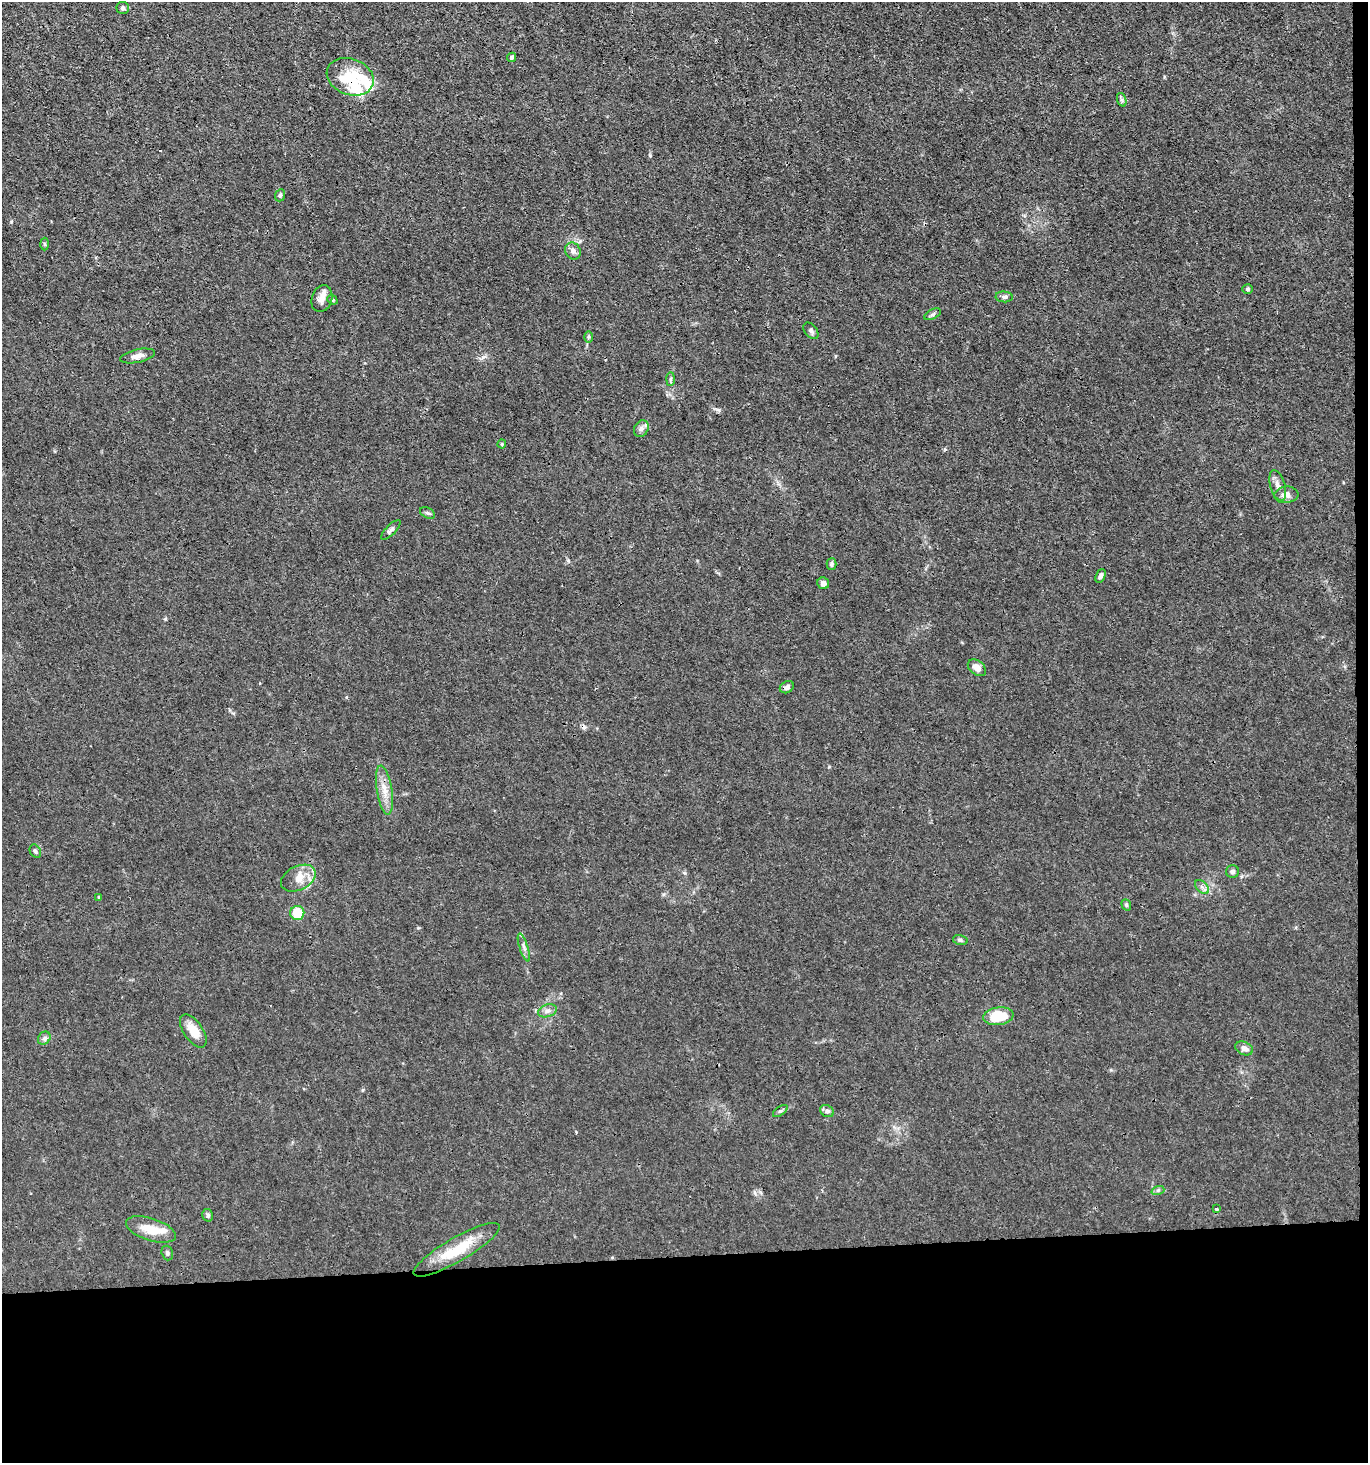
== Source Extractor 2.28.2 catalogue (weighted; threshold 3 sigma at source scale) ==
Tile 9 of 3 x 3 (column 3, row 3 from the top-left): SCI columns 2869-4234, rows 1-1461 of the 4355 x 4384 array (HDU 1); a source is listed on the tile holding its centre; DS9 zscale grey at full resolution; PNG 1370 x 1465 px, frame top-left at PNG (2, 2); each listed source drawn as its Kron ellipse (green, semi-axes under 4 px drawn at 4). Shown black and unused: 15% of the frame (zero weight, under 3 of 4 exposures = <1% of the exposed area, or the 3 px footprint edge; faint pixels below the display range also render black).
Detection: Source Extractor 2.28.2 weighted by HDU 2 'WHT'; one run over the whole footprint, this tile lists its part. Background 0.0192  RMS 0.0031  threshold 0.0141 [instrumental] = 3 sigma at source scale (4.5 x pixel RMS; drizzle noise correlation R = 1.50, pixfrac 1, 0.05/0.05 arcsec/px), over >= 5 px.
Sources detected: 59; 1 inside a brighter object's white glare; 2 cosmic-ray / hot-pixel residue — neither listed nor drawn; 6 inside a brighter listed object's ellipse — not listed separately; the other 50 listed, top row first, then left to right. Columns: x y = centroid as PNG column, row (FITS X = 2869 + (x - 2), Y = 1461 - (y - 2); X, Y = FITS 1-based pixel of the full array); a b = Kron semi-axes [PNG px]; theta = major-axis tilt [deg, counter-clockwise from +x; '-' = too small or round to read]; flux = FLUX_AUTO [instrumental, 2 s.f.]
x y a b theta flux
123 8 6 6 - 0.81
511 57 5 4 - 0.7
350 77 24 18 -21 9.5
1122 100 7 4 -71 0.62
280 195 6 5 - 0.58
45 244 6 4 -88 0.43
573 251 9 7 -58 1.4
1247 289 5 4 - 0.61
1004 297 8 5 -5 0.87
322 299 14 10 71 2.2
332 300 5 4 - 0.47
933 314 9 5 27 0.69
811 331 9 6 -52 0.85
588 337 6 4 89 0.54
138 356 18 6 12 2
671 379 7 4 88 0.58
641 429 9 7 59 1
502 444 4 4 - 0.31
1278 485 16 7 -74 2.1
1286 495 12 8 6 2.1
427 513 8 5 -26 0.64
391 530 13 5 45 0.99
832 564 6 5 - 0.65
1100 576 7 4 66 0.99
823 583 6 5 - 1.4
977 668 10 7 -39 2.2
787 687 7 5 28 1
384 790 25 7 -81 3.9
35 851 7 5 -63 0.69
1233 871 6 6 - 0.77
298 878 18 12 26 4.1
1202 887 8 5 -45 0.97
99 897 4 3 - 0.3
1126 905 6 4 -70 0.52
297 913 7 7 - 8.8
960 940 7 5 -11 0.67
524 948 14 4 -72 1.2
547 1011 10 6 19 1.2
998 1016 15 9 8 9.8
193 1031 19 9 -55 5.1
44 1038 7 5 47 0.86
1244 1048 9 6 -24 1.8
780 1111 8 4 35 0.62
827 1111 7 5 -33 0.77
1158 1190 6 4 18 0.6
1216 1209 4 3 - 0.53
208 1215 6 5 - 0.76
151 1229 26 11 -18 6.6
457 1250 49 12 30 12
167 1253 7 5 -72 0.79
Overlapping masked pixels (flux is a lower limit): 1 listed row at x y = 350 77